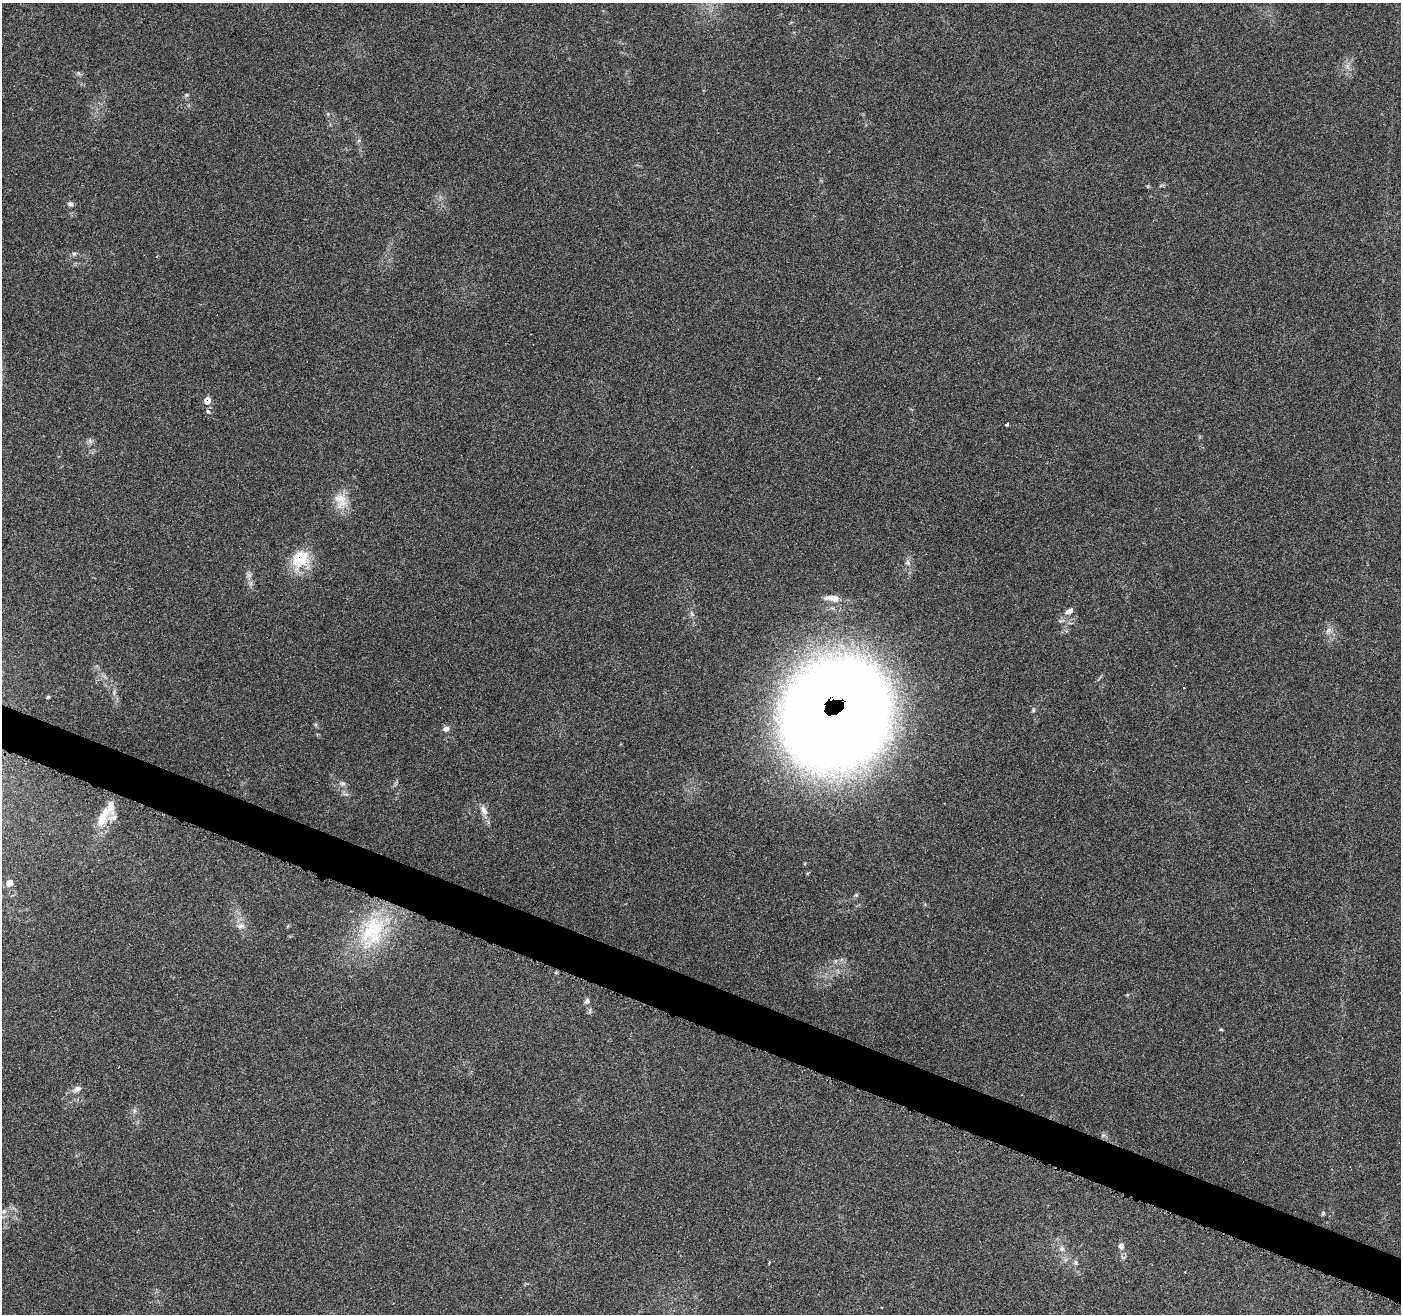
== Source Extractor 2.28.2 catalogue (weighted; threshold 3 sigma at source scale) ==
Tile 6 of 4 x 4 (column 2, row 2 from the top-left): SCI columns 1401-2799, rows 2840-4151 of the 5607 x 5733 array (HDU 1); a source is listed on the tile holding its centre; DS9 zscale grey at full resolution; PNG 1403 x 1316 px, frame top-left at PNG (2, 3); no overlay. Shown black and unused: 3% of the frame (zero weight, under 4 of 7 exposures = <1% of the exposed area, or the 3 px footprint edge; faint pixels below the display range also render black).
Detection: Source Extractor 2.28.2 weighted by HDU 2 'WHT'; one run over the whole footprint, this tile lists its part. Background 0.0591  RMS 0.0033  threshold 0.0133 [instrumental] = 3 sigma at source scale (4.09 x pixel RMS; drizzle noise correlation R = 1.36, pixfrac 0.8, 0.0396/0.0396 arcsec/px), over >= 5 px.
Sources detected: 54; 6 cosmic-ray / hot-pixel residue — not listed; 3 inside a brighter listed object's ellipse — not listed separately; the other 45 listed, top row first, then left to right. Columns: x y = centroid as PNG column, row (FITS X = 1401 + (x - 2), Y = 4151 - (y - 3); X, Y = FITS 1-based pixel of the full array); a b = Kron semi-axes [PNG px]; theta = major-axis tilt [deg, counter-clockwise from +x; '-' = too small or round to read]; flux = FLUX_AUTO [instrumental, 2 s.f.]
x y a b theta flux
1347 66 10 6 -61 1.4
78 73 6 4 -88 0.49
186 95 6 4 45 0.45
1161 186 7 4 19 0.44
70 204 6 6 - 0.88
74 254 6 5 - 0.62
207 400 7 7 - 2.7
208 411 8 4 -66 0.66
1007 424 3 3 - 0.8
90 441 8 6 -68 0.9
341 500 24 18 -71 5.7
300 559 25 22 57 12
908 563 8 7 - 1.1
249 575 11 8 -81 1.4
832 598 21 8 -5 3.2
1069 611 13 7 32 1.6
692 614 8 5 -60 0.86
1061 621 11 5 5 0.96
1328 630 10 6 49 1.3
105 677 9 4 -36 0.95
48 697 4 3 - 0.39
1033 710 6 5 - 0.45
836 714 76 67 53 880
316 725 6 4 -72 0.46
446 729 9 6 22 1.4
342 783 9 7 -11 1
484 811 15 8 -63 2.3
102 819 36 11 63 6.5
9 883 6 6 - 3.3
240 926 12 9 7 2.2
372 932 56 34 66 30
586 1001 8 6 56 0.93
590 1011 11 4 -86 0.73
1221 1029 5 4 - 0.36
77 1089 12 7 23 1.6
134 1111 7 4 72 0.65
1103 1135 7 4 18 0.51
4 1211 8 7 - 1.2
1323 1213 6 4 73 0.52
1121 1246 9 7 -88 1.2
1062 1249 9 7 -45 1.3
1123 1257 8 5 -8 0.68
769 1263 3 2 - 0.28
1076 1263 7 6 - 0.74
881 1307 3 2 - 0.35
Overlapping masked pixels (flux is a lower limit): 3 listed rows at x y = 207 400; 300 559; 836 714